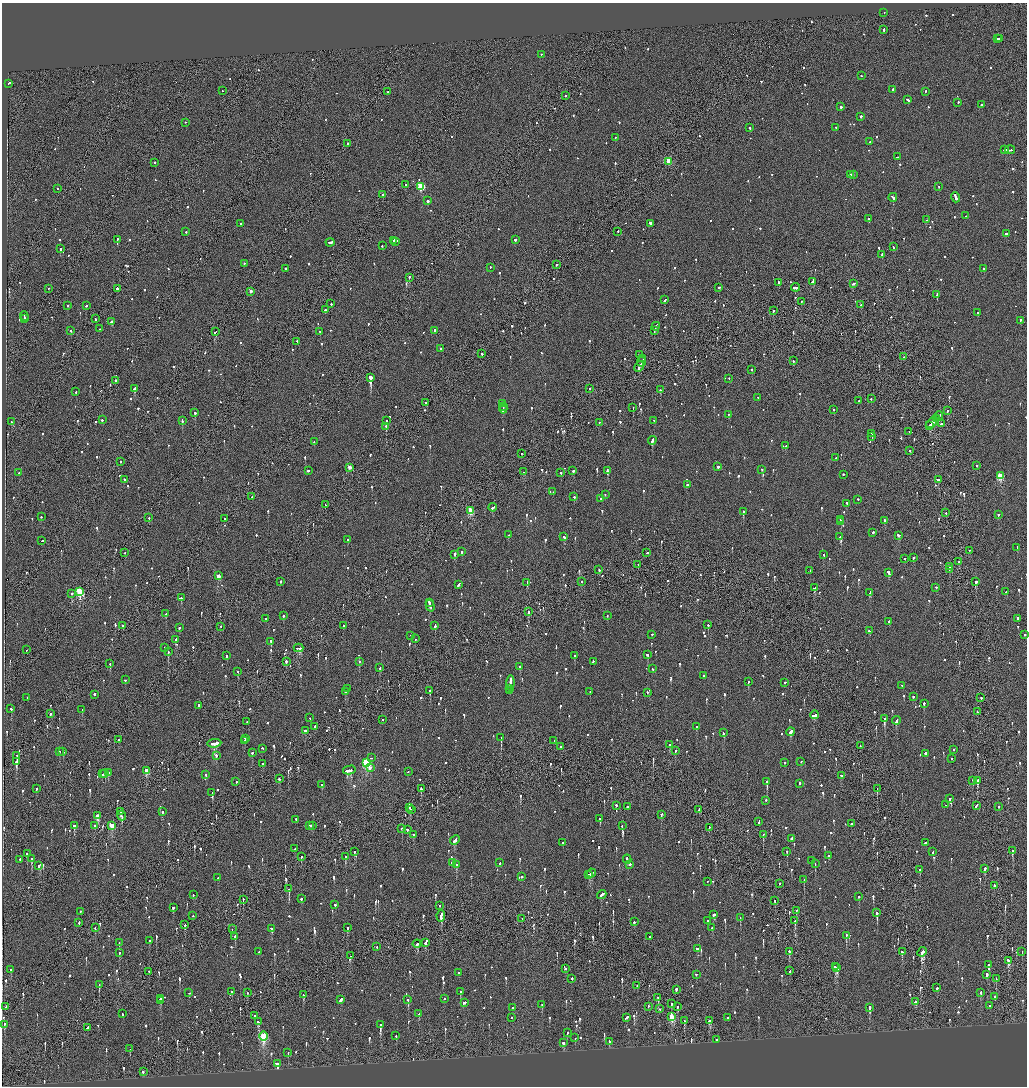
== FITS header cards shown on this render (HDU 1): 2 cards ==
NAXIS1  =                 2050
NAXIS2  =                 2168

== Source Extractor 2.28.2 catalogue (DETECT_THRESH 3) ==
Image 2050 x 2168 px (HDU 1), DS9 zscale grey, zoomed out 1/2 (1 PNG px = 2 x 2 image px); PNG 1029 x 1088 px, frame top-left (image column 2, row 2168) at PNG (2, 3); each listed source drawn as its Kron ellipse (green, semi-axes under 4 px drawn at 4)
Background -0.104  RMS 0.068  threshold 0.204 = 3 sigma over >= 5 px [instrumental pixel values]
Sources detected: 1455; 51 cannot appear on this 1/2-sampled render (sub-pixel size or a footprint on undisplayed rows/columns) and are neither listed nor drawn; of the other 1404, the 500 brightest by FLUX_AUTO listed and drawn (904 fainter detections omitted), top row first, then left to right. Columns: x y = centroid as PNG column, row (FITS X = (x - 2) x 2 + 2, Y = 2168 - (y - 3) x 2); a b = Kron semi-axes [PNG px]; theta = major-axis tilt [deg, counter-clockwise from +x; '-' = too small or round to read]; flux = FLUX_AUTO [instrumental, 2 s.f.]
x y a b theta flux
884 13 2 1 - 140
884 30 3 2 - 180
997 39 2 2 - 110
999 39 2 2 - 200
541 55 2 1 - 160
861 76 2 2 - 120
8 84 3 2 - 250
893 90 2 2 - 280
222 91 2 1 - 120
388 92 2 2 - 150
925 92 2 2 - 89
566 96 2 2 - 100
908 100 4 2 - 180
958 103 2 2 - 150
981 105 2 2 - 470
841 107 2 2 - 460
861 117 2 2 - 530
186 123 2 2 - 95
750 128 2 2 - 190
836 128 3 2 - 160
615 138 2 1 - 120
870 142 2 2 - 100
347 144 2 1 - 230
1005 150 3 2 - 240
1010 150 5 1 - 520
898 157 3 2 - 170
669 162 3 3 - 420
155 163 2 2 - 500
851 175 3 2 - 170
853 175 2 1 - 110
405 185 2 1 - 100
420 187 3 3 - 910
938 187 2 2 - 91
57 189 2 1 - 95
383 195 2 2 - 390
893 198 4 2 - 260
956 198 5 2 - 590
428 201 2 2 - 830
966 216 2 2 - 100
869 219 2 2 - 110
926 220 2 2 - 180
241 224 2 2 - 110
651 224 4 2 - 420
186 232 2 2 - 190
618 232 2 2 - 120
1006 234 2 2 - 240
117 240 2 2 - 240
515 240 2 2 - 350
393 241 3 1 - 230
395 242 3 2 - 430
330 243 4 2 - 270
382 246 2 2 - 91
893 247 2 2 - 160
60 249 2 2 - 340
882 255 3 2 - 260
244 264 2 2 - 140
556 265 2 2 - 120
490 268 2 2 - 100
285 269 2 2 - 220
984 269 2 1 - 95
409 278 2 2 - 170
813 282 4 2 - 170
779 283 2 2 - 160
853 284 3 2 - 210
719 288 2 2 - 160
795 288 4 2 - 370
49 289 2 2 - 110
117 289 3 2 - 390
251 292 2 2 - 120
937 295 3 2 - 440
665 300 3 2 - 130
801 302 2 2 - 180
331 304 2 1 - 190
861 305 2 2 - 89
67 306 2 2 - 110
86 306 2 2 - 100
325 310 3 2 - 230
773 311 2 2 - 270
977 313 2 2 - 150
24 317 4 2 - 330
25 319 4 2 - 370
95 319 3 2 - 200
1020 321 2 2 - 310
111 322 3 2 - 250
656 327 4 1 - 340
100 329 2 2 - 170
71 331 2 2 - 120
434 331 2 2 - 130
654 331 4 2 - 270
215 332 3 1 - 260
320 332 2 2 - 160
297 342 2 2 - 92
440 349 2 2 - 210
482 354 2 2 - 160
640 355 2 1 - 250
903 357 2 2 - 93
643 359 3 1 - 150
793 361 2 2 - 160
641 362 5 2 - 400
639 367 5 2 - 440
751 370 2 2 - 150
371 378 2 2 - 16000
729 379 2 1 - 110
115 381 2 2 - 240
135 389 2 2 - 730
590 389 2 2 - 120
660 390 2 2 - 320
76 392 2 2 - 110
758 398 2 2 - 230
871 399 2 2 - 130
859 401 2 2 - 200
425 403 2 2 - 130
502 404 3 2 - 190
503 407 2 1 - 120
633 408 2 1 - 470
503 409 4 2 - 270
834 410 2 2 - 160
948 411 2 2 - 320
195 413 2 2 - 430
729 415 2 2 - 90
938 417 5 2 - 480
936 419 2 1 - 270
102 420 2 2 - 270
182 421 3 2 - 260
386 421 2 2 - 200
654 421 2 2 - 160
12 422 2 2 - 140
599 423 2 2 - 220
932 423 7 2 45 1000
941 424 2 2 - 94
930 426 2 1 - 200
386 427 3 2 - 670
909 432 2 2 - 110
872 434 2 1 - 360
872 437 2 1 - 190
652 441 4 2 - 860
314 442 2 2 - 89
786 446 2 2 - 93
910 451 2 2 - 93
521 454 2 1 - 130
836 458 2 2 - 220
121 462 2 1 - 110
977 466 2 1 - 1200
718 467 2 2 - 1600
349 468 3 2 - 200
762 470 2 2 - 110
308 471 2 2 - 150
573 471 3 2 - 240
608 471 3 2 - 450
523 472 2 1 - 140
19 473 2 2 - 110
561 473 2 2 - 140
843 475 2 2 - 360
1000 476 3 3 - 610
124 480 2 2 - 200
938 480 3 2 - 200
687 485 2 2 - 140
553 492 2 1 - 390
605 495 2 2 - 96
252 497 2 2 - 90
574 497 2 2 - 400
601 499 2 2 - 100
858 500 2 2 - 100
847 504 2 2 - 160
325 505 2 2 - 120
493 508 4 2 - 300
471 511 3 3 - 570
743 512 2 2 - 260
946 513 2 1 - 130
998 515 2 2 - 260
41 517 2 2 - 92
149 518 2 2 - 140
224 519 2 1 - 360
840 520 2 1 - 100
884 521 3 2 - 170
841 522 3 2 - 240
873 533 2 2 - 210
509 535 2 2 - 230
899 536 3 2 - 160
564 537 3 2 - 290
840 537 2 2 - 150
347 540 2 2 - 100
42 541 2 2 - 130
1017 548 2 2 - 100
970 551 2 1 - 98
462 552 2 2 - 140
125 553 2 1 - 98
647 553 3 1 - 110
454 555 3 2 - 390
824 555 2 2 - 130
913 558 2 2 - 140
905 559 2 2 - 92
959 562 3 1 - 150
638 565 2 2 - 270
949 567 2 1 - 310
599 570 2 2 - 150
949 570 2 2 - 350
810 571 2 2 - 90
888 573 4 2 - 540
218 576 3 2 - 180
281 582 2 2 - 130
582 582 2 1 - 120
976 582 3 2 - 270
527 583 3 2 - 120
459 585 3 2 - 190
814 588 3 2 - 550
936 588 2 1 - 300
80 592 4 3 - 1200
1006 592 2 2 - 180
870 593 4 2 - 210
72 594 2 2 - 110
181 598 2 2 - 280
429 603 3 2 - 210
430 606 6 2 -75 370
528 612 2 2 - 320
166 614 3 2 - 170
283 616 2 2 - 240
607 616 2 2 - 97
266 619 2 2 - 110
1017 619 3 2 - 140
889 622 2 2 - 230
708 625 2 2 - 310
122 626 2 2 - 98
343 626 2 2 - 150
435 626 3 2 - 210
220 627 2 1 - 93
179 628 2 2 - 89
869 631 3 2 - 290
651 635 2 2 - 150
1024 635 2 2 - 140
411 636 2 1 - 150
415 639 2 1 - 130
175 640 4 2 - 200
271 642 3 2 - 180
164 648 2 2 - 110
299 648 5 2 - 270
26 650 2 1 - 94
168 652 3 2 - 430
647 655 2 2 - 220
226 656 2 2 - 240
574 656 2 2 - 91
287 662 2 2 - 240
359 662 2 2 - 140
593 662 2 2 - 110
110 664 2 1 - 130
520 667 2 2 - 120
380 668 2 2 - 120
652 669 2 2 - 110
238 672 2 2 - 110
703 676 2 2 - 97
125 680 2 2 - 90
748 682 3 2 - 140
510 683 7 2 83 1100
785 683 2 2 - 310
902 686 2 2 - 230
347 689 2 2 - 140
510 689 3 2 - 250
430 691 2 2 - 260
509 691 2 2 - 200
345 692 2 2 - 210
590 692 2 2 - 97
647 693 2 2 - 110
94 695 2 2 - 260
913 697 2 2 - 210
27 698 2 2 - 100
981 698 2 1 - 640
924 704 2 2 - 280
199 706 3 2 - 250
11 709 2 2 - 160
82 710 2 2 - 150
977 712 2 2 - 95
51 714 2 1 - 1200
815 715 4 2 - 270
310 718 2 2 - 120
884 719 2 2 - 1600
382 720 2 2 - 340
897 721 4 2 - 260
247 722 2 2 - 120
315 727 2 2 - 340
697 727 2 2 - 280
305 731 2 2 - 170
791 732 4 2 - 370
724 733 2 2 - 160
501 738 2 2 - 480
245 739 2 2 - 130
118 740 2 2 - 93
244 741 2 2 - 300
554 741 2 2 - 110
214 744 7 2 5 480
670 745 3 1 - 100
860 746 2 1 - 100
561 747 2 2 - 190
262 749 2 2 - 170
954 750 2 2 - 140
675 751 2 2 - 180
60 752 2 2 - 95
63 752 2 2 - 93
252 753 2 2 - 160
925 754 2 2 - 420
17 756 2 1 - 590
216 756 2 2 - 150
371 758 2 1 - 95
952 759 2 2 - 100
16 762 2 2 - 1500
801 762 2 2 - 110
366 763 4 3 - 1700
784 763 2 2 - 100
262 764 2 2 - 110
370 768 4 2 - 190
349 770 6 3 14 580
146 771 4 3 - 320
408 772 2 2 - 92
108 773 2 2 - 190
103 774 2 2 - 120
105 774 2 2 - 170
206 775 3 2 - 130
841 776 2 2 - 430
279 779 2 2 - 150
973 781 2 2 - 110
978 781 3 2 - 490
236 782 2 2 - 110
767 782 3 2 - 850
799 784 3 2 - 160
322 785 2 2 - 100
36 789 2 2 - 220
421 789 2 2 - 150
877 789 2 1 - 130
212 793 2 2 - 870
950 799 2 2 - 170
765 801 2 2 - 93
945 805 2 1 - 200
616 806 2 2 - 140
976 806 3 2 - 210
627 807 2 2 - 170
998 807 2 2 - 100
410 808 3 2 - 250
411 810 2 1 - 130
699 810 2 1 - 110
120 812 3 2 - 210
162 812 2 2 - 230
661 815 2 2 - 430
97 816 3 2 - 290
122 816 5 1 - 410
600 819 2 2 - 99
296 820 2 2 - 96
759 822 4 2 - 170
851 824 2 2 - 92
74 826 2 2 - 500
95 826 2 1 - 130
112 826 3 2 - 370
310 826 3 2 - 450
312 826 2 2 - 250
622 826 2 2 - 110
709 828 2 1 - 110
402 829 3 2 - 200
407 830 2 2 - 130
413 835 2 2 - 160
763 835 2 1 - 200
792 839 4 2 - 590
455 840 5 2 - 300
563 843 2 2 - 190
925 843 3 2 - 98
295 849 2 2 - 180
1013 851 3 2 - 440
354 852 2 2 - 150
787 852 2 2 - 190
933 852 3 2 - 110
27 854 3 2 - 260
829 856 3 2 - 130
301 857 2 2 - 130
346 857 3 2 - 130
32 859 2 2 - 400
20 860 2 2 - 110
627 860 4 2 - 210
812 861 2 2 - 97
452 863 2 2 - 110
500 863 4 2 - 170
815 864 2 2 - 120
456 865 2 2 - 140
630 865 2 2 - 120
39 866 2 2 - 200
985 869 3 2 - 420
919 870 2 2 - 750
591 873 4 2 - 220
588 875 2 2 - 140
522 877 2 2 - 140
218 878 2 2 - 230
804 880 2 2 - 340
707 882 2 1 - 100
779 884 2 1 - 280
994 886 2 1 - 750
289 889 3 1 - 210
193 895 2 2 - 120
602 895 5 2 - 230
858 897 2 2 - 240
301 899 2 2 - 270
243 900 3 1 - 100
775 901 3 2 - 190
335 905 2 2 - 160
439 906 2 2 - 100
173 908 3 2 - 190
796 911 2 2 - 96
80 912 2 2 - 140
877 913 3 2 - 300
714 915 3 2 - 200
193 916 2 2 - 150
441 916 6 2 82 540
740 918 2 2 - 180
522 919 2 2 - 130
708 921 2 2 - 120
795 921 2 1 - 430
634 922 2 2 - 390
79 923 2 2 - 140
185 925 2 2 - 160
95 928 3 2 - 120
347 928 2 2 - 360
712 928 2 2 - 91
232 929 2 2 - 110
272 929 2 2 - 240
846 936 3 2 - 400
235 937 2 2 - 320
649 937 2 2 - 290
150 941 2 2 - 310
119 943 3 2 - 110
426 943 3 2 - 300
417 944 4 2 - 260
377 947 2 1 - 120
697 949 3 2 - 220
259 952 2 2 - 160
789 952 3 2 - 340
902 952 2 2 - 150
922 952 5 3 - 870
1022 952 2 2 - 90
120 953 2 2 - 180
350 956 2 1 - 250
1009 961 3 3 - 250
988 965 2 2 - 400
835 967 2 2 - 180
837 968 4 3 - 250
565 969 2 2 - 210
11 970 2 2 - 140
790 971 2 1 - 280
149 972 2 1 - 100
459 973 2 2 - 190
696 975 2 2 - 140
987 975 3 2 - 1000
572 979 2 2 - 440
996 979 2 2 - 96
99 985 3 1 - 94
637 986 2 1 - 240
937 988 2 2 - 200
676 990 3 1 - 600
232 992 2 1 - 140
460 992 2 2 - 280
189 993 2 1 - 89
247 993 2 2 - 110
981 993 2 2 - 180
303 995 3 2 - 250
995 997 2 2 - 210
658 998 3 2 - 150
160 999 2 2 - 320
445 999 2 2 - 120
341 1000 3 2 - 250
408 1000 3 2 - 190
161 1001 2 2 - 170
916 1002 3 2 - 190
465 1003 3 2 - 130
671 1004 3 2 - 100
542 1005 3 2 - 120
989 1006 2 2 - 91
6 1007 3 2 - 200
648 1007 2 2 - 160
677 1007 2 2 - 240
513 1008 2 2 - 90
870 1008 3 2 - 600
659 1009 2 1 - 93
123 1014 3 2 - 170
419 1014 2 2 - 170
254 1016 2 2 - 160
672 1017 4 3 - 550
512 1018 2 2 - 180
627 1018 4 2 - 230
727 1018 2 2 - 140
684 1021 3 2 - 220
709 1021 3 3 - 270
258 1022 4 3 - 130
4 1025 3 2 - 160
380 1025 2 2 - 1200
88 1028 4 2 - 360
567 1033 2 2 - 110
264 1036 4 3 - 1100
396 1036 2 2 - 120
575 1038 2 2 - 150
717 1040 2 2 - 100
609 1042 2 2 - 240
563 1043 3 2 - 140
130 1049 2 2 - 110
288 1053 2 2 - 110
278 1064 2 2 - 9200
143 1072 2 2 - 280
At the frame edge (FLAGS 8, measured only in part): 1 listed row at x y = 1024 635
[904 fainter detections neither listed nor drawn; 51 sub-pixel or undisplayed-footprint detections neither listed nor drawn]